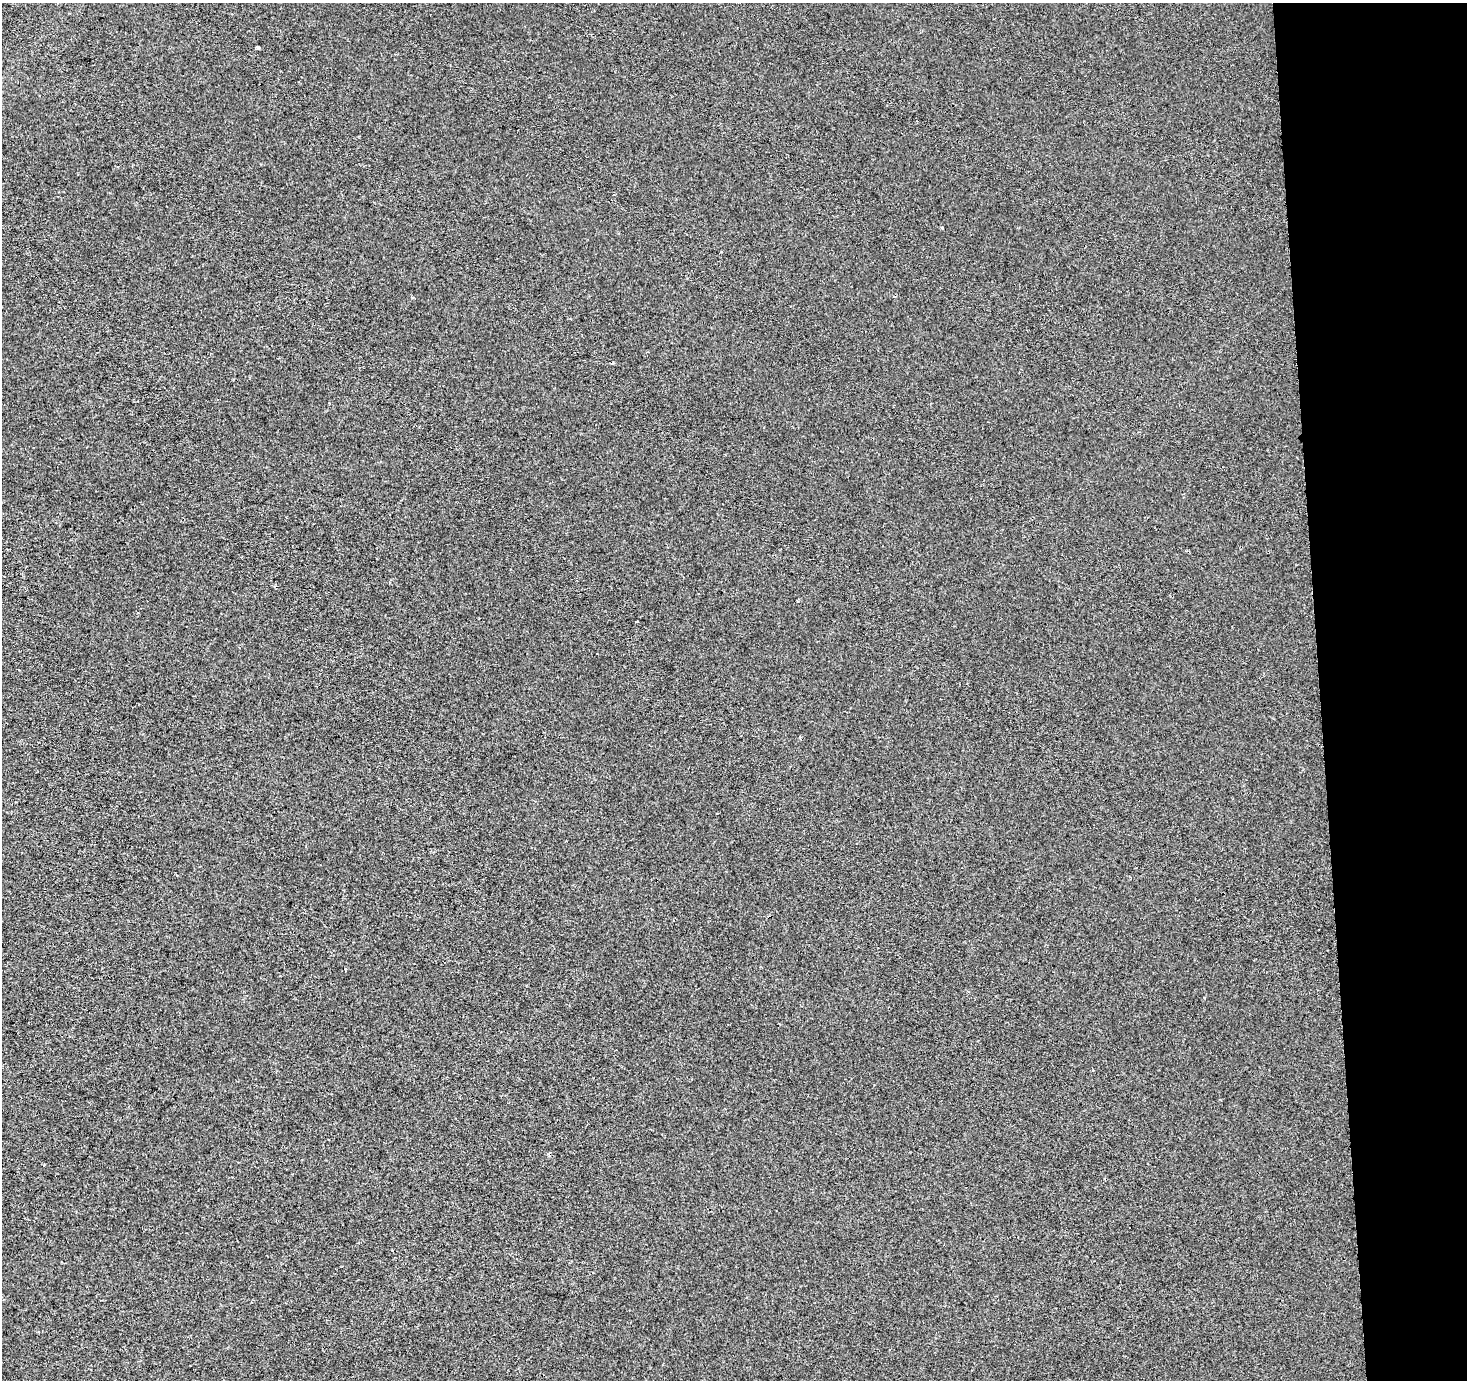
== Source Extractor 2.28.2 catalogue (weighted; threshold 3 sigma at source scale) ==
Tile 6 of 3 x 3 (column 3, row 2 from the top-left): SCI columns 2931-4395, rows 1378-2755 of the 4459 x 4133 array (HDU 1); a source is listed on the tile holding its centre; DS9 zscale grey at full resolution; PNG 1469 x 1382 px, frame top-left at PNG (2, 3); no overlay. Shown black and unused: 10% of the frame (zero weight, under 2 of 3 exposures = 3% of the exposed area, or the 3 px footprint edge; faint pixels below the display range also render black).
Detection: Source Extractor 2.28.2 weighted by HDU 2 'WHT'; one run over the whole footprint, this tile lists its part. Background 0.00112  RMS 0.0055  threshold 0.0247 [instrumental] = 3 sigma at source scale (4.5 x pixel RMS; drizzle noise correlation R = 1.50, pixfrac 1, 0.0396/0.0396 arcsec/px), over >= 5 px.
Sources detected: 4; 1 cosmic-ray / hot-pixel residue — not listed; the other 3 listed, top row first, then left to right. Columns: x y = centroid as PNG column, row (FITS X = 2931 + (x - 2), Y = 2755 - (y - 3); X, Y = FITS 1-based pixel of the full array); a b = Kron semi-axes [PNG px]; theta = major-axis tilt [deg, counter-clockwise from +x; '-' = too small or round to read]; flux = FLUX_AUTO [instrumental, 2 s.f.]
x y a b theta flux
258 47 4 3 - 4
942 228 3 3 - 0.83
721 252 3 3 - 1